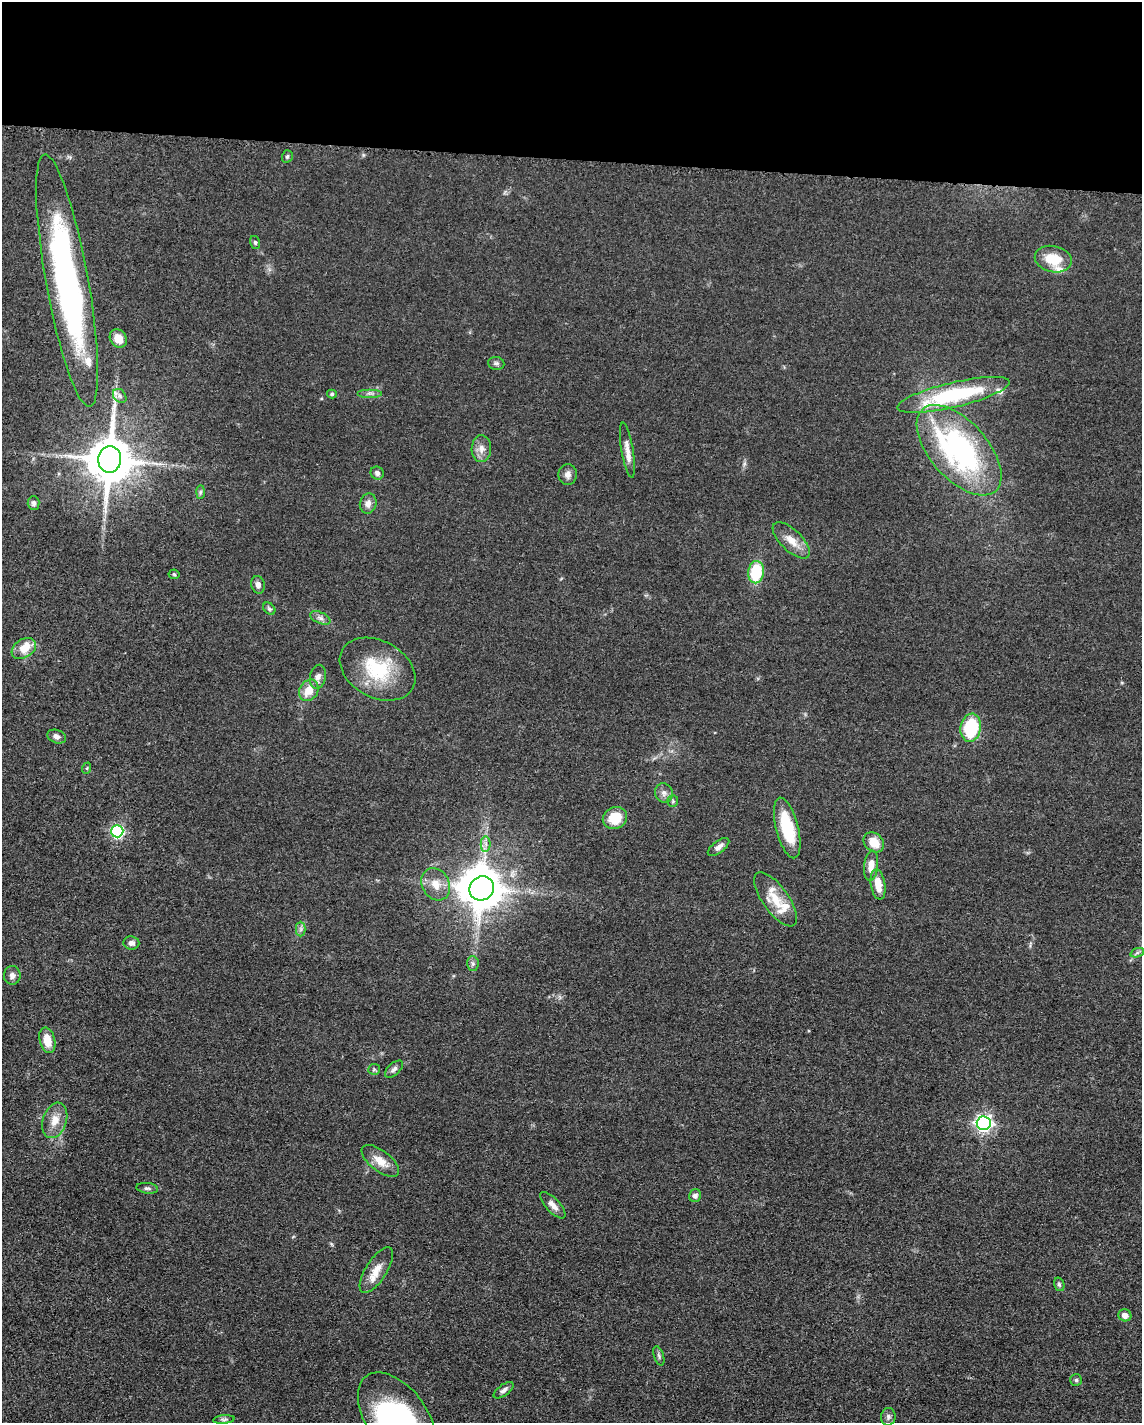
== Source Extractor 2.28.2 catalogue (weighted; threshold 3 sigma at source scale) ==
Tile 3 of 4 x 3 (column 3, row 1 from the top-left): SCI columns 2298-3437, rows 3071-4491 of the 4592 x 4659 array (HDU 1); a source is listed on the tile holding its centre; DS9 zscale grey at full resolution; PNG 1144 x 1425 px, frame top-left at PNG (2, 2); each listed source drawn as its Kron ellipse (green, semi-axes under 4 px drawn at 4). Shown black and unused: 11% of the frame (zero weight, under 3 of 5 exposures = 4% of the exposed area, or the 3 px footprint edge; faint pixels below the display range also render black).
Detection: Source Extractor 2.28.2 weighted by HDU 2 'WHT'; one run over the whole footprint, this tile lists its part. Background 0.0477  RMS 0.0055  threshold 0.0247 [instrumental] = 3 sigma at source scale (4.5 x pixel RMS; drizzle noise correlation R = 1.50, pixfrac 1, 0.05/0.05 arcsec/px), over >= 5 px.
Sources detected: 77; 3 inside a brighter object's white glare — neither listed nor drawn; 6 inside a brighter listed object's ellipse — not listed separately; the other 68 listed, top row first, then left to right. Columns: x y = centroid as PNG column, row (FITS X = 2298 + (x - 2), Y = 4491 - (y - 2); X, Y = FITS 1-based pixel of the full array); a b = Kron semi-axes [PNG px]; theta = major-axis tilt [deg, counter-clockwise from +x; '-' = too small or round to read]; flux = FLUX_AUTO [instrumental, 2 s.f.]
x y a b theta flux
287 156 6 5 - 1.1
255 242 6 5 - 1
1053 259 19 13 -12 14
67 281 128 21 -80 200
118 339 10 8 -54 6.6
496 363 8 6 -8 1.5
370 393 12 2 0 1.2
332 394 5 4 - 0.92
953 395 58 12 13 58
120 396 8 6 -49 1.6
481 449 13 10 88 4.3
627 450 28 6 -80 5
959 450 55 28 -48 120
110 459 13 11 85 2600
377 473 7 6 - 1.7
568 475 10 9 - 2.7
200 492 7 4 88 1
34 503 7 6 - 1.7
368 503 10 8 74 3.6
791 540 23 10 -44 7.5
756 572 11 8 82 24
174 574 5 5 - 0.77
258 585 9 7 -76 2.3
269 609 7 5 -48 1.1
320 618 11 5 -25 2.1
24 648 13 9 33 9.2
377 669 40 28 -29 34
318 677 12 8 78 3.1
309 690 11 9 58 8.3
971 728 14 10 80 30
57 736 10 6 -20 2.2
87 768 6 3 72 0.59
664 793 10 9 - 2.8
673 801 6 5 - 1
615 818 12 11 - 13
787 828 31 11 -76 28
117 831 6 6 - 84
874 842 11 9 -42 8.8
486 844 7 5 -89 1.9
719 847 13 6 37 2.5
871 866 15 7 83 6.7
436 884 17 13 -61 8.1
878 884 15 7 -81 7.4
482 888 13 11 38 1500
775 899 32 13 -54 12
301 929 7 5 90 1.4
131 943 8 6 -6 2.4
1137 953 7 4 19 1.2
473 964 7 6 - 1.5
12 975 9 8 - 2.7
47 1040 13 7 -76 8.7
374 1069 6 5 - 0.93
394 1069 11 6 42 1.8
55 1120 18 11 72 7.5
984 1123 7 6 - 190
380 1161 22 10 -38 7.7
147 1188 11 5 -7 1.5
695 1196 6 6 - 2.1
553 1205 17 7 -47 3.9
376 1270 26 10 58 8.4
1059 1284 7 5 -72 1.1
1125 1315 6 6 - 3.8
659 1356 10 5 -72 1.3
1076 1380 6 6 - 0.96
504 1390 11 5 37 2
888 1417 9 7 85 1.8
397 1418 52 30 -54 92
224 1419 11 4 5 1.3
Isophote crosses this tile's border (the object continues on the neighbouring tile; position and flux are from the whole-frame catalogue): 1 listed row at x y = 397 1418